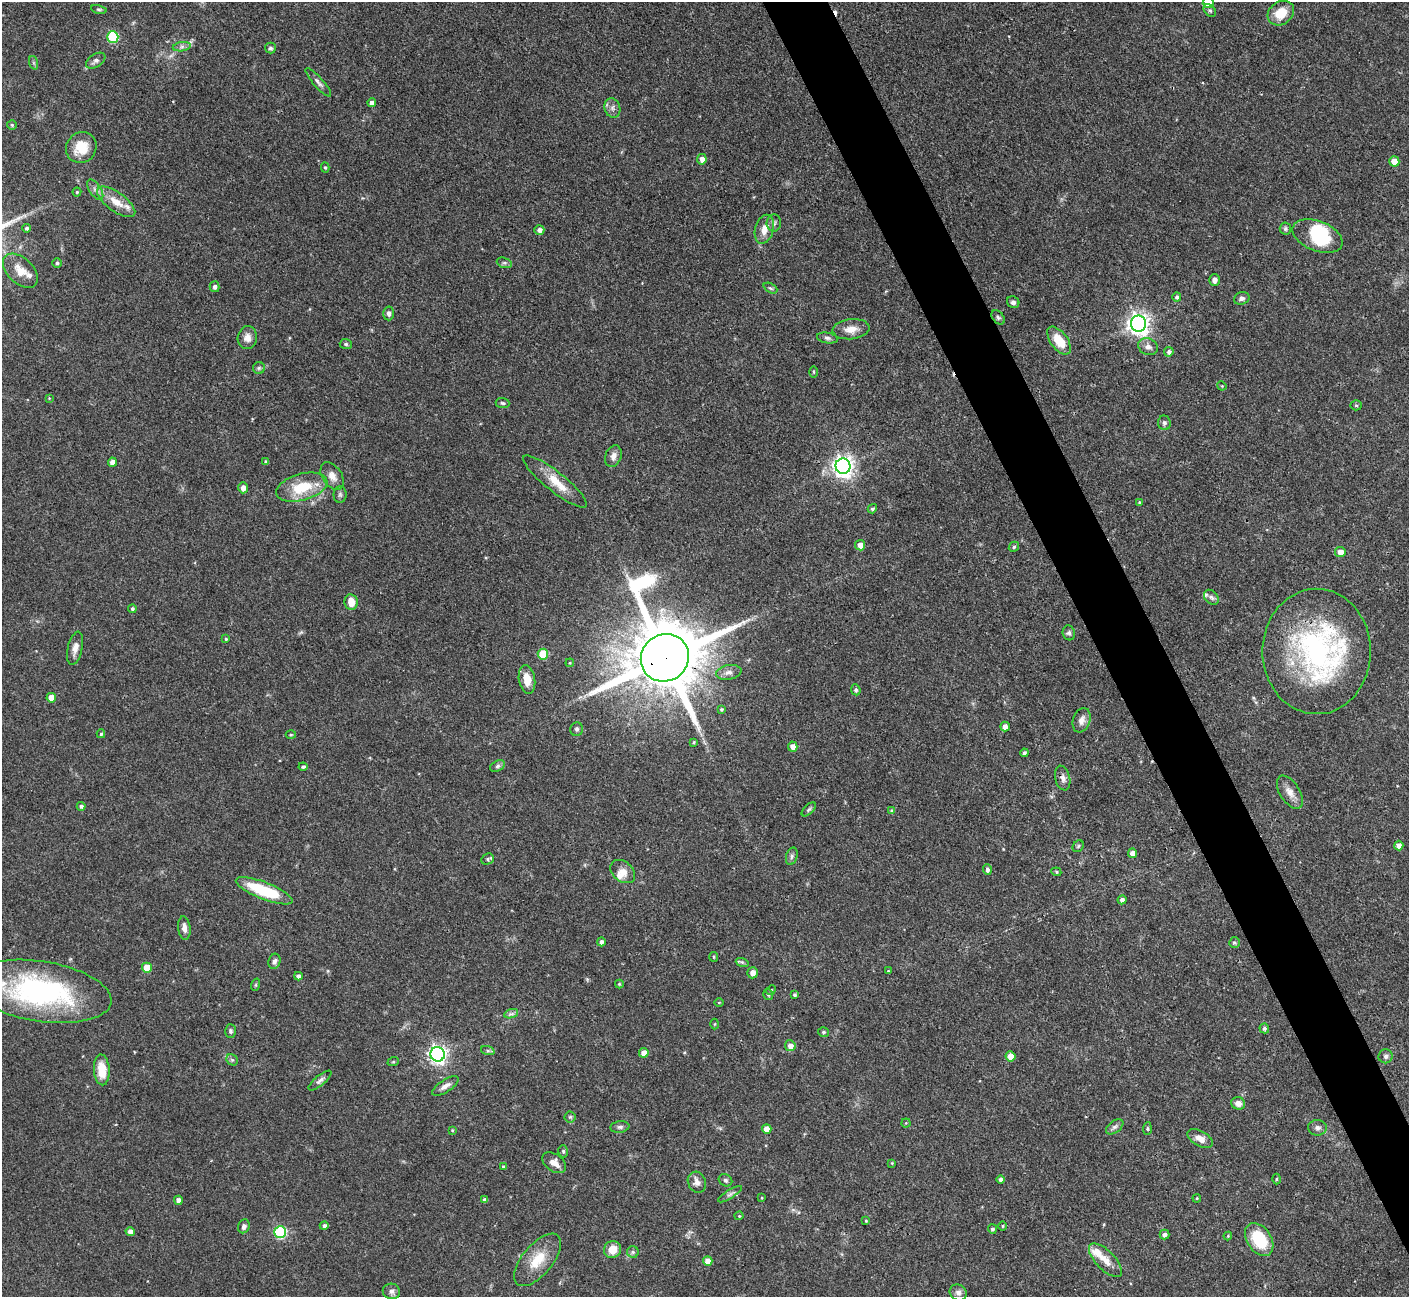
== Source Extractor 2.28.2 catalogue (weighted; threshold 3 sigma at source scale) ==
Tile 6 of 4 x 4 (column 2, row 2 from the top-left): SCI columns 1409-2815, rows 2745-4039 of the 5629 x 5618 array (HDU 1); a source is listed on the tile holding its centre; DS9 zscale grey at full resolution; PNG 1411 x 1299 px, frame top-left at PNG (2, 2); each listed source drawn as its Kron ellipse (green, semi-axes under 4 px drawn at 4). Shown black and unused: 4% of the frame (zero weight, under 3 of 4 exposures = <1% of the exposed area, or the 3 px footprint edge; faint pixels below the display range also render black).
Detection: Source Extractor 2.28.2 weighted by HDU 2 'WHT'; one run over the whole footprint, this tile lists its part. Background 0.0876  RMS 0.0036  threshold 0.0162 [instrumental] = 3 sigma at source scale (4.5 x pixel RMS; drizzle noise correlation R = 1.50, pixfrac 1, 0.05/0.05 arcsec/px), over >= 5 px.
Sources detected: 188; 2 inside a brighter object's white glare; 1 cosmic-ray / hot-pixel residue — neither listed nor drawn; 5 inside a brighter listed object's ellipse — not listed separately; the other 180 listed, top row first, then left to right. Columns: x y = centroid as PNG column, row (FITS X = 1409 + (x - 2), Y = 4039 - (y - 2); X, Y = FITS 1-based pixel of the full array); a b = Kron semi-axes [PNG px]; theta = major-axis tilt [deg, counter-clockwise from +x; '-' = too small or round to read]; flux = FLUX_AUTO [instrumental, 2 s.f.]
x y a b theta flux
1208 3 5 5 - 6.2
99 9 8 4 -10 0.6
1210 10 7 5 -48 0.69
1281 13 14 11 35 7.4
113 37 6 5 - 27
182 47 9 4 8 1.1
270 48 5 5 - 0.87
96 61 11 6 34 1.4
34 63 7 4 -71 0.62
318 82 18 5 -49 1.4
372 103 4 4 - 1.6
612 108 10 8 -74 1.5
12 125 5 5 - 0.55
81 147 16 14 50 8.3
702 159 5 4 - 2.1
1394 161 5 5 - 5.1
325 167 5 4 - 0.55
95 190 12 6 -56 1.5
77 192 4 4 - 0.44
116 202 22 9 -36 5.6
774 223 8 7 - 1
26 228 4 4 - 0.8
764 229 15 9 74 3.9
1285 229 6 6 - 0.71
539 230 5 5 - 1.4
1318 236 26 15 -22 18
57 263 4 4 - 0.78
504 263 8 5 -18 0.78
20 271 21 12 -44 5.2
1214 280 6 5 - 1.6
215 287 5 4 - 1.3
770 288 7 4 -27 0.64
1177 297 4 4 - 0.75
1242 298 8 6 18 1
1013 302 6 5 - 1.1
389 313 7 5 -88 1.2
998 317 8 5 -50 0.79
1139 324 8 7 - 240
851 329 18 10 6 3.8
247 338 11 9 80 2.6
827 338 10 5 -10 1
1059 341 16 8 -53 7.9
346 344 6 5 - 0.63
1148 347 10 8 -24 2
1169 352 5 4 - 1.2
259 368 6 6 - 0.77
814 372 6 3 -88 0.41
1222 386 5 3 - 0.34
49 398 4 3 - 0.29
503 403 7 5 -5 0.64
1356 405 5 5 - 0.51
1164 423 7 6 - 0.97
613 456 11 8 70 2.2
112 462 4 4 - 2.3
266 462 4 3 - 0.66
843 466 8 7 - 230
332 476 15 9 -55 2.8
555 482 40 10 -38 7.7
302 487 26 13 16 13
243 488 5 4 - 2
340 494 8 6 90 0.92
1139 502 4 3 - 0.42
872 509 5 4 - 0.71
860 545 5 5 - 2.7
1014 547 5 4 - 0.6
1340 552 5 5 - 3.1
1211 597 8 6 -45 1.1
351 602 8 6 -81 4.5
132 609 4 4 - 0.65
1069 633 7 6 - 0.89
226 639 3 3 - 0.42
75 648 17 7 77 2.7
1317 651 63 54 -89 83
543 654 5 5 - 12
665 658 24 23 - 5600
570 663 4 4 - 0.33
729 672 13 7 10 1.8
527 679 14 8 -81 4.8
856 690 5 4 - 0.72
51 698 5 4 - 4.1
721 709 4 4 - 0.49
1082 720 13 8 70 2.4
1005 726 5 5 - 2.2
577 729 7 6 - 0.85
101 734 4 4 - 0.57
291 735 5 3 - 0.39
694 742 3 3 - 0.38
793 746 5 5 - 2.2
1024 753 4 4 - 0.8
497 766 8 5 27 0.89
303 767 4 3 - 0.63
1063 778 12 7 -77 1.8
1290 792 18 10 -58 3.3
81 806 4 4 - 0.76
809 809 9 4 45 0.7
892 811 4 4 - 0.71
1078 846 6 5 - 0.55
1399 846 5 4 - 1.9
1132 853 5 4 - 2.3
792 856 9 5 74 1
488 859 6 5 - 0.7
987 870 5 4 - 1
623 871 14 10 -40 3.3
1056 872 5 4 - 0.48
264 891 30 8 -21 18
1122 900 4 4 - 1.2
184 928 12 6 -83 2.1
601 942 4 4 - 1.1
1234 943 5 5 - 0.63
714 957 5 4 - 0.44
274 961 8 6 74 1.1
742 962 6 4 -19 0.6
147 968 5 5 - 8
888 971 4 3 - 0.31
752 973 5 5 - 2.2
298 976 4 4 - 1.3
619 984 4 4 - 0.38
255 985 6 4 71 0.46
771 990 5 4 - 0.44
40 991 72 30 -9 74
768 994 6 4 -75 0.68
795 995 3 3 - 0.64
719 1002 5 3 - 0.3
511 1014 7 4 18 0.91
714 1024 5 3 - 0.35
1264 1028 5 5 - 0.81
230 1031 7 5 -88 0.73
823 1032 5 5 - 0.59
790 1046 5 5 - 2.2
488 1051 7 4 -18 0.66
644 1053 5 4 - 3.2
438 1054 7 7 - 150
1011 1056 5 5 - 4.6
1386 1056 7 7 - 0.89
232 1060 6 5 - 0.67
393 1062 6 3 18 0.42
102 1070 15 8 -86 7.2
320 1080 14 5 40 1.3
445 1086 15 6 33 2.2
1238 1103 7 6 - 2.2
570 1117 5 5 - 0.6
906 1123 4 4 - 0.39
620 1127 9 5 7 0.98
1115 1127 10 5 37 1.2
1317 1128 9 8 - 1.5
767 1129 5 4 - 4
1147 1129 6 4 85 0.56
452 1130 3 3 - 0.32
1200 1139 14 7 -28 3
563 1151 6 5 - 0.67
554 1163 13 8 -36 2.9
892 1163 4 4 - 0.33
503 1166 3 3 - 0.41
1001 1179 4 4 - 1.3
1276 1179 5 3 - 0.39
725 1180 7 5 -32 0.73
697 1182 11 8 -66 2.2
730 1194 13 4 33 1.1
762 1198 4 3 - 0.27
1197 1198 4 3 - 0.33
178 1200 4 4 - 2
485 1200 4 4 - 1.1
739 1216 4 4 - 0.4
866 1221 4 3 - 0.41
244 1226 7 5 66 1.2
324 1226 4 4 - 0.86
1002 1226 5 3 - 0.39
992 1229 5 4 - 0.8
130 1232 4 4 - 2
280 1232 6 6 - 34
1164 1235 5 5 - 0.93
1228 1236 4 4 - 0.35
1259 1239 18 12 -56 16
612 1250 9 8 - 4.8
633 1252 6 6 - 0.79
537 1260 32 15 50 9.2
1105 1260 21 9 -46 4.6
708 1261 5 4 - 3.4
391 1291 8 7 - 1.3
958 1293 9 8 - 1.6
Overlapping masked pixels (flux is a lower limit): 3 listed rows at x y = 1317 651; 665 658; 1063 778
Isophote crosses this tile's border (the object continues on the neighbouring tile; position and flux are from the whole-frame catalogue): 3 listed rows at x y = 1208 3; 1210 10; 40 991